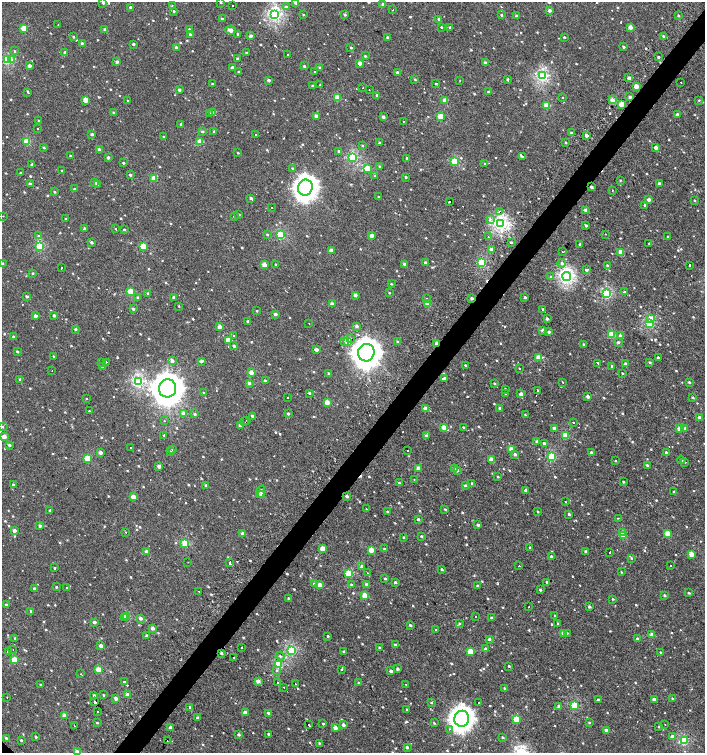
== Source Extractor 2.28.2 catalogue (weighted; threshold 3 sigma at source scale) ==
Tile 10 of 4 x 4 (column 2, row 3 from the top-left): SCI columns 1612-3017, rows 1507-3007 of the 6059 x 6037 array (HDU 1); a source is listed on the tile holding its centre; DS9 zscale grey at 2 x 2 block average (1 PNG px = mean of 2 x 2 image px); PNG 707 x 755 px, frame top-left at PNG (2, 2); each listed source drawn as its Kron ellipse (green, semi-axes under 4 px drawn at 4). Shown black and unused: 4% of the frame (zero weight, under 2 of 3 exposures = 2% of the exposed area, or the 3 px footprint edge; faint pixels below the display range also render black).
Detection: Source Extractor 2.28.2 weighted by HDU 2 'WHT'; one run over the whole footprint, this tile lists its part. Background 7.31e-04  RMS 0.0038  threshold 0.0169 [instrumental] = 3 sigma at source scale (4.5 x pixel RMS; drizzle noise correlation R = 1.50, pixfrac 1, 0.0396/0.0396 arcsec/px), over >= 5 px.
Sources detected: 865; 34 cosmic-ray / hot-pixel residue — neither listed nor drawn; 4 inside a brighter listed object's ellipse — not listed separately; of the other 827, all 500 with FLUX_AUTO >= 0.727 (the completeness limit of this list) listed and drawn (327 fainter detections not listed), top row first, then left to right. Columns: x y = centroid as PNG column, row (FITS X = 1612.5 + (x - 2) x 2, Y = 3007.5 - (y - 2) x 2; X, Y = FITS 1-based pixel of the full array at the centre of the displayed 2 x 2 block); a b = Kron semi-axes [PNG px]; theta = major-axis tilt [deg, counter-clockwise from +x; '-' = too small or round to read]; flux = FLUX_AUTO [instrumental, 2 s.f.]
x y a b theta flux
220 2 3 2 - 0.82
296 2 3 3 - 6.5
103 3 3 2 - 0.96
233 5 2 2 - 1.6
383 5 3 2 - 3.6
172 6 3 2 - 0.81
130 7 2 2 - 2
286 7 4 3 - 1.2
393 10 2 2 - 0.83
549 10 3 3 - 2.9
174 11 3 3 - 0.97
274 14 3 3 - 140
303 15 2 2 - 0.77
345 15 3 3 - 1.4
501 15 3 2 - 0.96
678 15 2 2 - 0.76
517 16 3 2 - 3.4
222 19 2 2 - 1.6
439 19 3 2 - 1.9
58 24 2 2 - 1.3
441 27 2 2 - 0.89
450 27 3 3 - 1.3
630 27 3 3 - 5.3
24 28 3 3 - 19
105 29 3 3 - 2.3
189 29 3 2 - 0.81
230 30 5 3 - 5.2
190 34 2 2 - 1.5
238 34 3 2 - 1.4
251 36 3 2 - 3.2
663 36 3 3 - 1.5
73 37 3 2 - 0.97
388 37 3 3 - 1.2
564 37 2 2 - 0.98
82 43 3 2 - 1.3
133 44 2 2 - 1.6
176 47 2 2 - 2.4
623 47 2 2 - 1.4
351 48 3 2 - 1.1
14 51 3 3 - 0.76
65 52 3 3 - 1.3
246 53 2 2 - 0.87
287 55 2 2 - 2
365 56 3 2 - 1.1
658 57 2 2 - 1.1
237 59 2 2 - 1.9
7 60 3 3 - 58
11 60 4 4 - 3.2
117 62 3 2 - 2.6
360 63 2 2 - 6.4
485 63 3 2 - 4.2
29 66 2 2 - 5.4
304 66 3 2 - 1.3
232 68 2 2 - 4.8
320 68 2 2 - 2.3
239 72 3 3 - 0.84
314 72 2 2 - 2
397 72 2 2 - 2.7
542 76 3 3 - 110
629 78 3 3 - 2.9
415 79 3 2 - 0.73
507 79 2 2 - 1.4
268 80 2 2 - 2.8
460 81 2 2 - 0.86
681 82 2 2 - 4.3
212 84 2 2 - 0.76
320 84 2 2 - 1.5
436 84 2 2 - 0.83
313 86 3 2 - 2.1
636 86 3 3 - 9.3
363 88 2 2 - 1.8
179 90 2 2 - 2.3
369 90 2 2 - 1
488 92 3 2 - 0.73
28 93 2 2 - 2.4
377 95 2 2 - 1.5
630 97 3 3 - 2.8
337 98 3 3 - 22
563 98 2 2 - 2.3
85 100 4 3 - 8.6
445 100 3 2 - 11
612 100 3 3 - 4.5
699 100 3 2 - 0.76
128 101 2 2 - 0.8
622 104 3 2 - 18
547 105 3 3 - 19
213 112 3 3 - 0.9
114 113 3 2 - 3
209 113 3 3 - 1.9
677 115 3 2 - 2.9
316 116 2 2 - 7.4
383 117 3 2 - 2.5
441 117 3 3 - 27
39 121 3 3 - 1.2
403 122 2 2 - 1.1
181 124 2 2 - 1.6
38 129 2 2 - 1.2
202 131 3 3 - 1.3
214 131 3 2 - 0.78
571 133 2 2 - 1.6
92 134 3 2 - 1.8
256 135 2 2 - 0.95
586 135 2 2 - 4
163 137 2 2 - 0.79
27 141 3 3 - 26
200 142 3 3 - 17
379 142 3 2 - 0.77
565 142 3 2 - 0.85
363 145 3 3 - 0.74
44 147 3 2 - 1.3
656 148 2 2 - 5.4
99 150 3 2 - 2.8
339 151 3 3 - 1.6
238 153 2 2 - 0.79
70 156 2 2 - 0.77
108 157 2 2 - 2.8
353 157 3 3 - 69
522 157 3 2 - 1
407 158 2 2 - 1.1
455 161 3 3 - 31
123 163 3 3 - 1.2
32 164 3 2 - 2.4
484 164 3 3 - 0.76
380 167 3 3 - 1.8
292 168 3 2 - 0.77
367 169 3 3 - 29
62 171 2 2 - 1.4
21 173 2 2 - 1.3
130 175 3 2 - 1.7
375 176 2 2 - 1.8
406 177 3 2 - 1
154 178 3 3 - 15
620 180 3 3 - 0.74
95 182 3 3 - 2.5
30 184 2 2 - 3.5
97 184 3 2 - 1.9
659 184 3 3 - 3
591 187 2 2 - 2.5
305 188 8 7 - 550
74 189 3 2 - 1.4
612 190 2 2 - 1.2
54 192 2 2 - 1.1
378 197 2 2 - 0.8
251 198 3 2 - 1.8
649 200 3 2 - 3.5
695 200 3 2 - 0.78
449 201 2 2 - 5.4
645 205 2 2 - 1.7
272 207 2 2 - 0.89
586 210 2 2 - 5.9
499 211 2 2 - 1.9
239 214 2 2 - 0.83
3 216 2 2 - 1.3
234 216 2 2 - 0.97
66 219 2 2 - 1.1
490 219 2 2 - 4.1
501 224 4 4 - 190
586 225 2 2 - 1.6
84 228 2 2 - 1.4
115 229 2 2 - 6.7
124 230 2 2 - 1.2
267 234 3 3 - 0.98
605 234 2 2 - 2.6
280 235 3 3 - 52
371 235 3 2 - 6.6
39 236 4 3 - 1.7
488 237 2 2 - 2.8
668 237 2 2 - 1.2
92 242 3 2 - 1.7
511 242 3 2 - 1
649 243 2 2 - 2
580 244 2 2 - 1.9
40 246 3 3 - 41
143 246 3 3 - 24
491 249 2 2 - 5.2
331 251 3 2 - 7.2
563 252 2 2 - 1.4
621 252 3 3 - 13
482 262 3 3 - 44
425 263 3 3 - 1.6
562 263 4 4 - 2.1
2 264 3 2 - 2
405 264 4 3 - 4.6
264 265 3 2 - 10
276 265 2 2 - 1
607 265 2 2 - 0.96
690 265 2 2 - 4
62 268 2 2 - 10
586 270 3 2 - 1.9
33 273 2 2 - 1.1
567 276 4 4 - 180
551 277 4 3 - 0.96
391 284 3 2 - 0.91
131 292 3 3 - 29
624 292 2 2 - 1.3
148 293 3 2 - 0.91
389 293 2 2 - 0.75
607 294 3 3 - 65
355 295 3 2 - 3.2
27 296 2 2 - 1.7
138 297 3 3 - 1.2
173 297 2 2 - 1.7
525 297 3 2 - 1.4
471 298 3 2 - 2
427 299 3 3 - 1.2
332 304 2 2 - 6.6
427 304 3 3 - 9.3
179 306 2 2 - 1.2
133 309 3 2 - 2.2
543 309 3 3 - 1
257 311 2 2 - 0.83
275 314 2 2 - 2.9
35 316 2 2 - 4.9
54 316 3 2 - 2
547 319 3 2 - 2.5
651 319 3 3 - 10
248 321 2 2 - 1.3
309 323 2 2 - 0.88
650 323 3 3 - 53
357 326 3 3 - 2.2
219 327 3 2 - 5.4
76 329 3 3 - 1.1
543 330 2 2 - 4.5
549 332 2 2 - 1.8
611 334 3 3 - 28
234 335 2 2 - 1.5
13 336 3 3 - 0.93
621 336 3 3 - 3.3
351 339 2 2 - 4.7
228 340 3 3 - 15
344 341 2 2 - 4.8
347 341 3 3 - 25
398 342 3 3 - 2.4
618 342 3 3 - 1.3
437 343 3 2 - 7.2
583 344 2 2 - 0.82
234 346 3 3 - 1.4
316 349 2 2 - 5
17 351 3 2 - 1.1
366 353 9 8 - 1100
53 356 3 3 - 0.87
538 357 3 2 - 9.6
658 357 2 2 - 1.5
172 360 3 3 - 3.6
201 361 4 2 - 2.1
102 362 2 2 - 1.4
106 362 2 2 - 0.82
650 362 3 3 - 1.5
598 363 3 2 - 3.9
626 364 2 2 - 3.9
465 365 2 2 - 0.76
612 366 2 2 - 1.6
102 367 3 2 - 1
519 368 2 2 - 2.3
52 371 2 2 - 1.4
251 373 3 3 - 8.5
328 373 2 2 - 0.8
622 373 3 2 - 0.82
444 378 3 2 - 3.3
20 379 3 2 - 1.5
138 381 3 3 - 120
265 381 2 2 - 3.9
563 382 2 2 - 4.9
689 382 2 2 - 1.5
249 383 3 3 - 2.8
494 383 3 2 - 1.3
167 388 9 8 - 1400
505 389 2 2 - 1.1
538 391 2 2 - 4.1
203 393 3 2 - 0.94
309 393 2 2 - 1.4
505 394 2 2 - 1.3
521 394 2 2 - 6.4
588 397 2 2 - 3.2
693 397 3 2 - 1.2
287 398 2 2 - 0.77
87 399 2 2 - 1.2
327 402 3 2 - 12
500 408 2 2 - 3.1
426 409 3 2 - 7.6
89 411 2 2 - 2
183 414 3 3 - 8.3
194 414 3 3 - 1.2
288 414 3 2 - 1.7
525 415 2 2 - 0.75
253 416 3 2 - 2.7
699 417 2 2 - 3.6
164 420 2 2 - 1.2
247 420 2 2 - 3
245 422 2 2 - 0.98
573 422 2 2 - 2.7
240 425 2 2 - 2.3
2 427 3 3 - 0.79
444 427 2 2 - 10
464 428 3 3 - 1.3
554 428 2 2 - 3.4
680 429 3 2 - 13
684 429 4 3 - 2.3
164 435 3 2 - 0.82
426 435 4 3 - 1.3
565 435 3 3 - 23
4 437 3 2 - 9.8
537 442 2 2 - 3.5
544 443 3 2 - 2.4
9 445 3 3 - 1.5
131 447 2 2 - 3.4
173 449 3 3 - 1.2
511 449 2 2 - 7.7
408 451 2 2 - 1.1
170 452 3 3 - 2.3
666 452 2 2 - 1.6
100 453 3 3 - 4.3
591 453 2 2 - 2.6
515 454 3 3 - 2.8
552 457 3 3 - 42
87 459 3 3 - 28
491 460 3 2 - 14
616 460 2 2 - 1.2
681 460 4 2 - 1.6
685 463 2 2 - 1.9
647 465 2 2 - 1.3
159 466 2 2 - 4.1
419 468 3 2 - 7.2
454 468 3 2 - 3
457 470 3 2 - 2.6
498 477 3 2 - 0.79
414 479 2 2 - 0.8
623 482 2 2 - 1.1
399 483 4 2 - 1.3
472 484 3 3 - 1.6
13 485 2 2 - 2.2
206 485 3 3 - 1.2
465 485 3 3 - 1.1
525 490 3 3 - 1.8
260 492 6 3 71 1.7
674 492 2 2 - 1.3
261 495 3 2 - 8.2
347 496 3 3 - 2.2
133 497 3 2 - 10
565 502 2 2 - 0.86
366 509 2 2 - 1.3
445 509 3 3 - 0.98
50 510 3 2 - 1.3
387 512 3 3 - 1.1
538 512 3 2 - 0.77
569 514 2 2 - 1.7
618 518 2 2 - 0.87
418 519 2 2 - 1.6
478 525 3 2 - 1.8
40 526 3 3 - 2.6
14 530 2 2 - 4.4
126 532 2 2 - 1.6
243 533 3 3 - 3
623 533 3 2 - 12
668 533 3 3 - 14
421 536 2 2 - 1.6
623 536 3 2 - 12
403 537 2 2 - 0.94
185 543 3 3 - 32
530 547 2 2 - 1.1
322 549 3 3 - 16
384 549 2 2 - 0.77
371 550 3 3 - 18
146 551 3 3 - 2.2
586 551 2 2 - 2
610 552 2 2 - 3.5
691 554 3 2 - 11
552 557 3 2 - 2.5
631 558 3 2 - 0.8
188 562 2 2 - 0.78
230 563 2 2 - 6.7
519 566 2 2 - 1.9
671 566 2 2 - 1.6
362 567 2 2 - 5.2
54 568 2 2 - 27
442 569 2 2 - 1.4
621 572 3 2 - 0.76
368 573 2 2 - 1.2
349 574 3 3 - 34
385 579 2 2 - 0.93
395 582 3 2 - 1.4
547 582 4 2 - 1.3
314 584 3 3 - 1.5
351 584 3 2 - 0.82
320 585 3 2 - 9.4
367 585 3 3 - 3.2
477 585 2 2 - 0.88
56 587 2 2 - 0.85
67 587 2 2 - 4.4
35 589 3 2 - 2.5
540 590 2 2 - 1.6
199 591 2 2 - 0.95
689 593 3 2 - 0.92
365 595 3 3 - 16
665 595 2 2 - 1.5
288 598 3 3 - 0.96
613 599 3 2 - 0.83
6 604 3 3 - 0.8
528 607 2 2 - 1.3
589 607 3 2 - 2.1
31 611 3 2 - 1.5
127 616 3 3 - 17
555 616 3 3 - 0.83
124 617 3 2 - 4.1
476 617 2 2 - 0.77
491 617 3 3 - 0.84
141 618 3 3 - 2.6
94 622 3 2 - 3.1
558 623 3 2 - 0.73
459 624 3 3 - 1.1
410 625 3 2 - 1.5
152 628 3 2 - 4.2
436 630 2 2 - 0.73
563 633 2 2 - 4
567 633 3 2 - 0.87
652 635 2 2 - 6
147 636 2 2 - 3.8
328 636 2 2 - 0.83
15 638 3 2 - 0.74
489 639 3 3 - 2.1
637 639 2 2 - 3.4
395 645 3 2 - 1.8
101 646 2 2 - 5.3
242 647 2 2 - 4
379 647 2 2 - 0.82
486 649 2 2 - 3.3
13 650 2 2 - 1.3
292 650 3 3 - 72
344 651 2 2 - 1.5
8 652 2 2 - 4.5
470 652 3 3 - 17
660 652 3 2 - 0.83
221 653 2 2 - 2.5
280 656 4 3 - 1.4
233 658 2 2 - 3.7
14 660 3 3 - 21
278 665 3 3 - 44
509 666 2 2 - 0.85
98 669 3 2 - 15
397 669 3 3 - 1.9
341 670 2 2 - 2.6
277 671 4 3 - 0.95
391 671 3 2 - 3.1
81 674 2 2 - 1.3
258 681 3 2 - 7.8
124 682 2 2 - 3.2
278 683 2 2 - 5.6
358 683 3 2 - 0.97
295 684 2 2 - 2.5
406 684 2 2 - 1.9
41 685 2 2 - 0.93
283 687 2 2 - 1.7
504 688 3 2 - 0.81
94 695 3 3 - 1.5
103 695 2 2 - 0.77
127 695 2 2 - 5.3
7 697 2 2 - 0.82
116 698 3 2 - 4.2
672 698 2 2 - 1.3
654 699 3 2 - 3.6
598 700 2 2 - 1.9
95 702 2 2 - 22
431 703 3 3 - 0.77
479 703 2 2 - 1.9
574 705 3 3 - 49
190 707 3 2 - 1.7
559 707 2 2 - 3.1
407 709 2 2 - 0.83
97 712 2 2 - 1.9
245 713 2 2 - 7.6
269 713 3 2 - 2.5
64 716 3 2 - 6.1
198 718 2 2 - 3
462 719 8 7 - 550
516 719 3 3 - 25
589 722 3 2 - 0.9
97 723 3 2 - 0.86
434 723 3 2 - 0.81
323 724 2 2 - 8.6
665 724 2 2 - 1.1
308 725 2 2 - 18
343 725 2 2 - 3.9
74 726 2 2 - 6.4
171 727 2 2 - 7.2
659 727 3 2 - 1.1
335 728 2 2 - 6.2
449 729 2 2 - 0.79
606 730 2 2 - 6.1
268 734 2 2 - 1.7
239 735 3 3 - 1.6
672 736 2 2 - 3.4
36 737 2 2 - 1.4
503 737 2 2 - 1.3
6 738 2 2 - 1.7
21 740 2 2 - 0.99
167 741 2 2 - 2.2
684 741 3 3 - 48
319 743 3 3 - 0.84
407 747 3 3 - 1.6
77 752 2 2 - 7.5
Overlapping masked pixels (flux is a lower limit): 4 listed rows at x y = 591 187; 471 298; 437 343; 221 653
Isophote crosses this tile's border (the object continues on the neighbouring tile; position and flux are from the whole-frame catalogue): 4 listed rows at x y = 220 2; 296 2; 2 264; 77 752